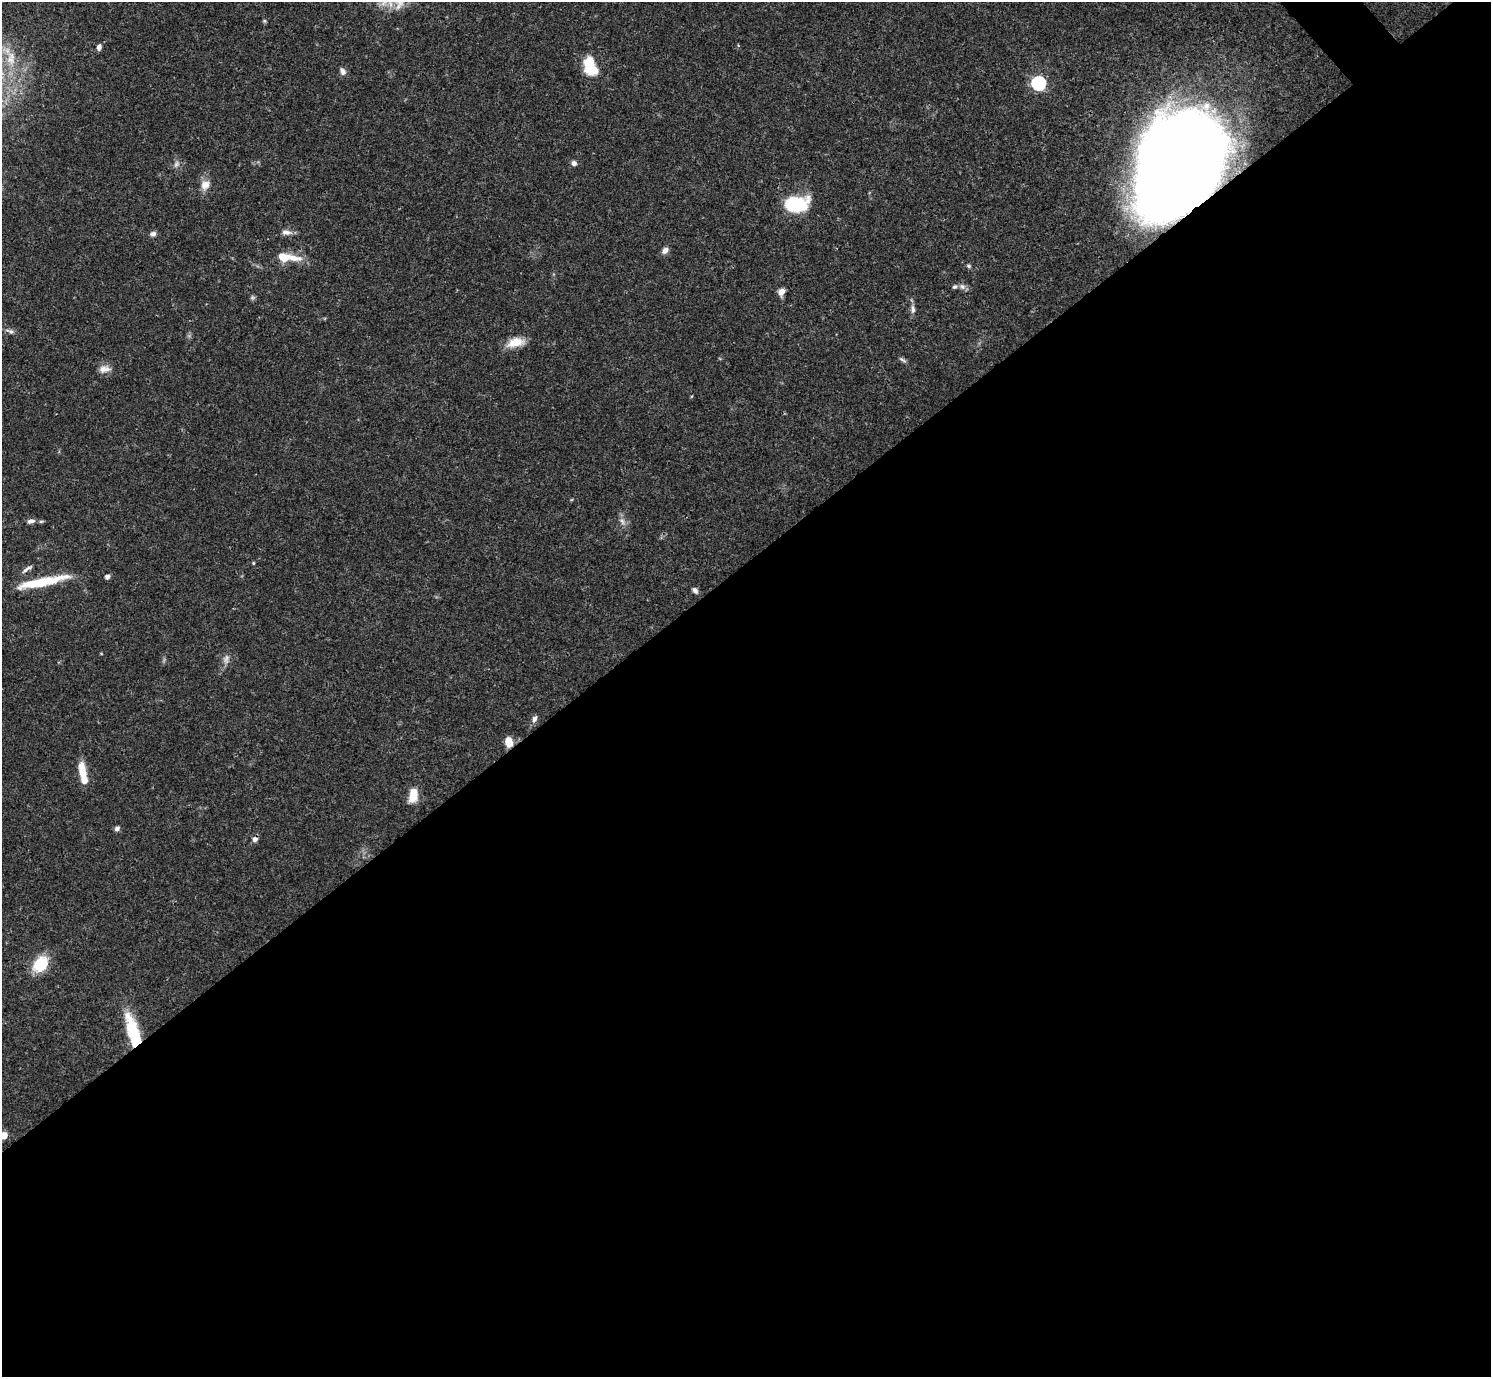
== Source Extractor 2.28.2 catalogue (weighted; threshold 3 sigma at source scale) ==
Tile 15 of 4 x 4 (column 3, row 4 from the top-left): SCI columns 2980-4468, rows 159-1533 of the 5961 x 5958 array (HDU 1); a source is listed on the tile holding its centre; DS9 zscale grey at full resolution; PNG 1493 x 1379 px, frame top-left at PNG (2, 2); no overlay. Shown black and unused: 59% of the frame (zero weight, under 3 of 4 exposures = <1% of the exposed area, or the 3 px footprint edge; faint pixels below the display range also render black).
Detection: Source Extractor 2.28.2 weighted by HDU 2 'WHT'; one run over the whole footprint, this tile lists its part. Background 0.0407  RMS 0.0027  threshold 0.0119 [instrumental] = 3 sigma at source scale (4.5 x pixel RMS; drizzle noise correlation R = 1.50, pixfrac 1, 0.05/0.05 arcsec/px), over >= 5 px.
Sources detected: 47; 1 too faint to see at this stretch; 1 inside a brighter object's white glare — not listed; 5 inside a brighter listed object's ellipse — not listed separately; the other 40 listed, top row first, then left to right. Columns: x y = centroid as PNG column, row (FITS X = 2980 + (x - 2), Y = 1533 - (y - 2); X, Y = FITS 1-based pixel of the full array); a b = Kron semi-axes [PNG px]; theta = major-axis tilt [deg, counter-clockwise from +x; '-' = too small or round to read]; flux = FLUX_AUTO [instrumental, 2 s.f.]
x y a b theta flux
264 21 5 5 - 0.36
99 47 7 5 80 1
589 63 20 12 85 7.2
343 71 10 7 -66 1.1
1038 83 6 6 - 51
574 163 6 6 - 0.88
176 164 8 5 64 0.81
1179 164 78 60 61 510
205 185 14 12 51 2.5
795 204 16 10 2 27
286 232 14 7 -7 1.6
153 234 8 7 - 0.9
665 250 9 7 50 1.2
283 257 14 10 -13 4.2
969 266 6 4 -16 0.46
962 286 9 7 -44 1
781 292 8 6 50 1.7
913 309 12 6 -84 1.2
10 331 12 6 -20 1
516 342 21 10 11 4.5
902 360 11 4 -29 0.64
104 369 16 9 3 2.1
31 521 9 6 12 1.2
41 521 6 4 1 0.44
622 521 12 6 -51 1.2
253 563 4 4 - 0.29
25 570 13 5 47 1.1
107 577 6 5 - 0.87
46 581 57 9 13 11
695 590 8 6 -47 0.94
226 659 13 8 82 1.5
534 719 9 6 67 1.2
509 742 10 7 -76 3.7
82 771 20 8 -82 4.8
413 795 15 9 80 4.7
117 828 6 6 - 0.83
255 839 7 6 - 1.1
40 964 15 11 47 11
133 1031 38 12 -73 14
3 1136 5 5 - 6
Overlapping masked pixels (flux is a lower limit): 3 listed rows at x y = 1179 164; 509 742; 133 1031
Isophote crosses this tile's border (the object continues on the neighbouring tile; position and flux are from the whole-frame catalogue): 1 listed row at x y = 3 1136